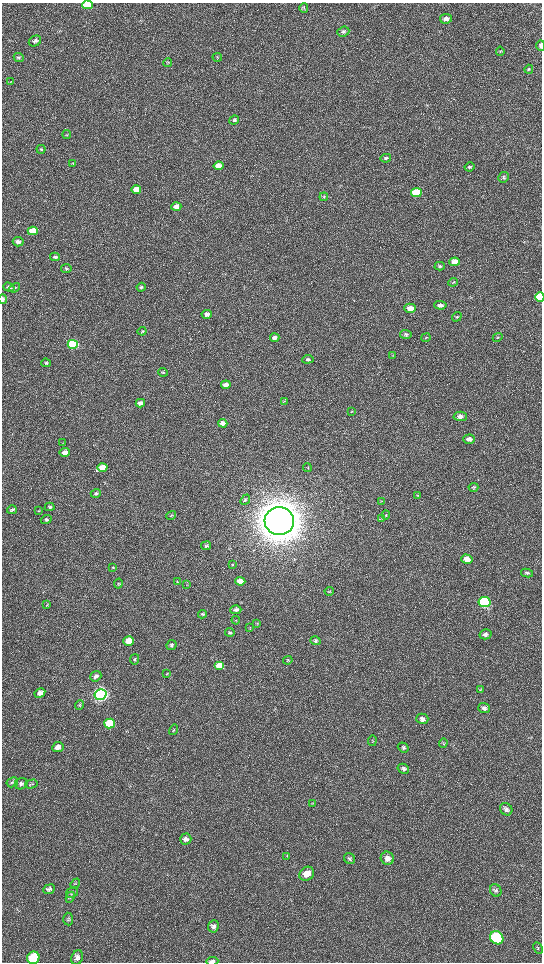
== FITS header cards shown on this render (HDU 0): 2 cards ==
NAXIS1  =                 1080 / length of data axis 1
NAXIS2  =                 1920 / length of data axis 2

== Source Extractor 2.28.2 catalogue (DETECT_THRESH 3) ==
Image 1080 x 1920 px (HDU 0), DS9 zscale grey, zoomed out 1/2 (1 PNG px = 2 x 2 image px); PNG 544 x 964 px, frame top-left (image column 1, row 1919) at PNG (2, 3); each listed source drawn as its Kron ellipse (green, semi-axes under 4 px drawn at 4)
Background 517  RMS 35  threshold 106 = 3 sigma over >= 5 px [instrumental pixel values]
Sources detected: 138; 2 cannot appear on this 1/2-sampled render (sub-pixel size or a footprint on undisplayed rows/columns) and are neither listed nor drawn; the other 136 listed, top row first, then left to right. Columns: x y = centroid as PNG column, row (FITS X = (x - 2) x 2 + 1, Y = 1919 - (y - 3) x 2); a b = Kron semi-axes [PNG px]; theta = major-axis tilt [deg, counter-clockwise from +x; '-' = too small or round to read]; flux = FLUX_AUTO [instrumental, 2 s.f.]
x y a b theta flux
87 5 5 4 - 2.1e+05
304 8 4 3 - 8.3e+03
446 19 6 5 - 2.6e+04
343 31 6 5 - 1.6e+04
35 41 6 5 - 1.9e+04
541 45 5 3 - 2.5e+04
500 51 4 3 - 5.8e+03
19 57 5 4 - 1.1e+04
217 57 5 2 - 5.3e+03
168 62 4 3 - 7.3e+03
529 69 5 4 - 9.2e+03
11 82 4 2 - 4.0e+03
234 120 5 4 - 1.0e+04
67 135 4 3 - 6.4e+03
41 149 4 4 - 9.7e+03
386 158 5 4 - 1.3e+04
73 163 4 4 - 7.9e+03
218 166 5 4 - 6.2e+04
470 167 5 4 - 1.1e+04
504 177 5 5 - 1.2e+04
136 190 5 4 - 1.1e+05
416 192 5 4 - 3.5e+05
324 197 4 3 - 6.8e+03
176 206 5 4 - 3.5e+04
33 231 5 4 - 1.5e+05
18 242 5 4 - 2.8e+04
55 257 5 4 - 1.5e+04
455 262 5 4 - 6.8e+04
440 266 5 3 - 1.1e+04
66 268 5 4 - 1.1e+04
453 282 5 3 - 7.7e+03
9 287 6 4 -19 1.6e+04
141 287 4 3 - 1.1e+04
15 288 5 3 - 8.2e+03
540 297 5 4 - 2.5e+05
3 299 5 2 - 2.0e+04
440 305 6 4 -3 2.4e+04
410 308 6 4 0 4.6e+04
207 314 5 4 - 2.8e+04
457 317 5 4 - 1.0e+04
142 331 4 4 - 9.4e+03
406 334 6 4 -6 1.5e+04
498 337 5 3 - 8.7e+03
275 338 4 4 - 2.3e+04
426 338 5 4 - 9.1e+03
73 344 5 4 - 8.2e+05
392 355 3 2 - 4.8e+03
308 359 6 4 7 1.5e+04
46 363 5 4 - 1.2e+04
163 372 4 4 - 8.0e+03
226 385 4 3 - 3.1e+04
284 401 4 2 - 5.5e+03
140 403 5 4 - 3.4e+04
352 411 4 2 - 3.8e+03
460 416 6 5 - 3.0e+04
223 423 4 4 - 5.5e+04
469 439 5 4 - 3.1e+04
62 443 3 2 - 3.4e+03
65 452 5 4 - 4.4e+04
102 467 5 4 - 1.2e+05
307 467 4 2 - 3.8e+03
473 487 5 4 - 9.8e+03
96 493 5 4 - 1.3e+04
418 495 3 3 - 3.8e+03
245 500 5 4 - 1.1e+04
381 502 3 2 - 4.0e+03
50 507 5 4 - 1.4e+04
12 510 5 4 - 1.2e+04
38 511 3 3 - 4.5e+03
386 515 4 3 - 7.0e+03
171 516 5 4 - 9.4e+03
382 518 3 2 - 3.5e+03
46 519 5 3 - 1.1e+04
279 521 15 14 - 2.5e+07
206 546 5 4 - 1.0e+04
467 559 5 4 - 6.5e+04
232 564 4 3 - 6.3e+03
113 567 4 3 - 6.4e+03
527 573 6 3 -10 1.3e+04
240 581 5 4 - 6.8e+04
177 582 4 3 - 5.5e+03
118 584 5 3 - 6.1e+03
186 584 4 3 - 5.5e+03
329 591 4 3 - 5.8e+03
485 602 6 5 - 1.0e+06
47 605 4 3 - 5.4e+03
236 610 5 4 - 1.9e+04
203 614 4 4 - 1.1e+04
236 620 4 2 - 3.9e+03
257 623 3 2 - 3.8e+03
250 627 3 2 - 4.3e+03
230 632 5 4 - 1.5e+04
486 634 6 5 - 1.9e+04
129 641 5 4 - 8.9e+04
315 641 5 4 - 1.6e+04
171 645 5 5 - 1.6e+04
135 659 5 4 - 1.1e+04
288 660 5 4 - 7.9e+03
220 666 5 4 - 1.8e+05
166 674 4 3 - 4.9e+03
96 676 6 5 - 1.9e+04
480 690 4 4 - 7.0e+03
40 693 5 4 - 3.5e+04
100 694 6 5 - 3.9e+06
79 705 5 4 - 7.5e+03
484 708 6 5 - 2.3e+04
422 719 6 5 - 2.5e+04
109 723 5 5 - 4.2e+05
173 730 5 4 - 9.2e+03
372 741 5 3 - 7.1e+03
443 743 5 3 - 9.2e+03
58 747 6 5 - 3.7e+04
403 747 6 4 -38 1.4e+04
403 769 6 4 -30 1.9e+04
12 782 6 5 - 1.5e+04
21 784 6 5 - 2.3e+04
31 784 6 4 14 1.1e+04
312 804 4 2 - 5.2e+03
506 809 7 5 -45 2.2e+04
186 839 5 5 - 2.7e+04
287 856 3 3 - 5.4e+03
387 858 7 6 - 3.9e+04
349 859 6 5 - 1.4e+04
307 874 8 6 34 6.6e+04
75 884 5 3 - 8.1e+03
49 889 6 4 22 1.7e+04
496 890 6 5 - 2.0e+04
72 893 6 5 - 1.4e+04
70 897 6 3 65 1.1e+04
68 919 6 5 - 1.4e+04
213 926 6 5 - 2.2e+04
497 938 7 6 - 5.8e+05
538 948 6 3 -63 1.1e+04
77 957 7 5 67 2.9e+04
33 958 6 6 - 3.7e+05
212 961 6 3 5 2.3e+04
At the frame edge (FLAGS 8, measured only in part): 6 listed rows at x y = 87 5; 541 45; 540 297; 3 299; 33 958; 212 961
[2 sub-pixel or undisplayed-footprint detections neither listed nor drawn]